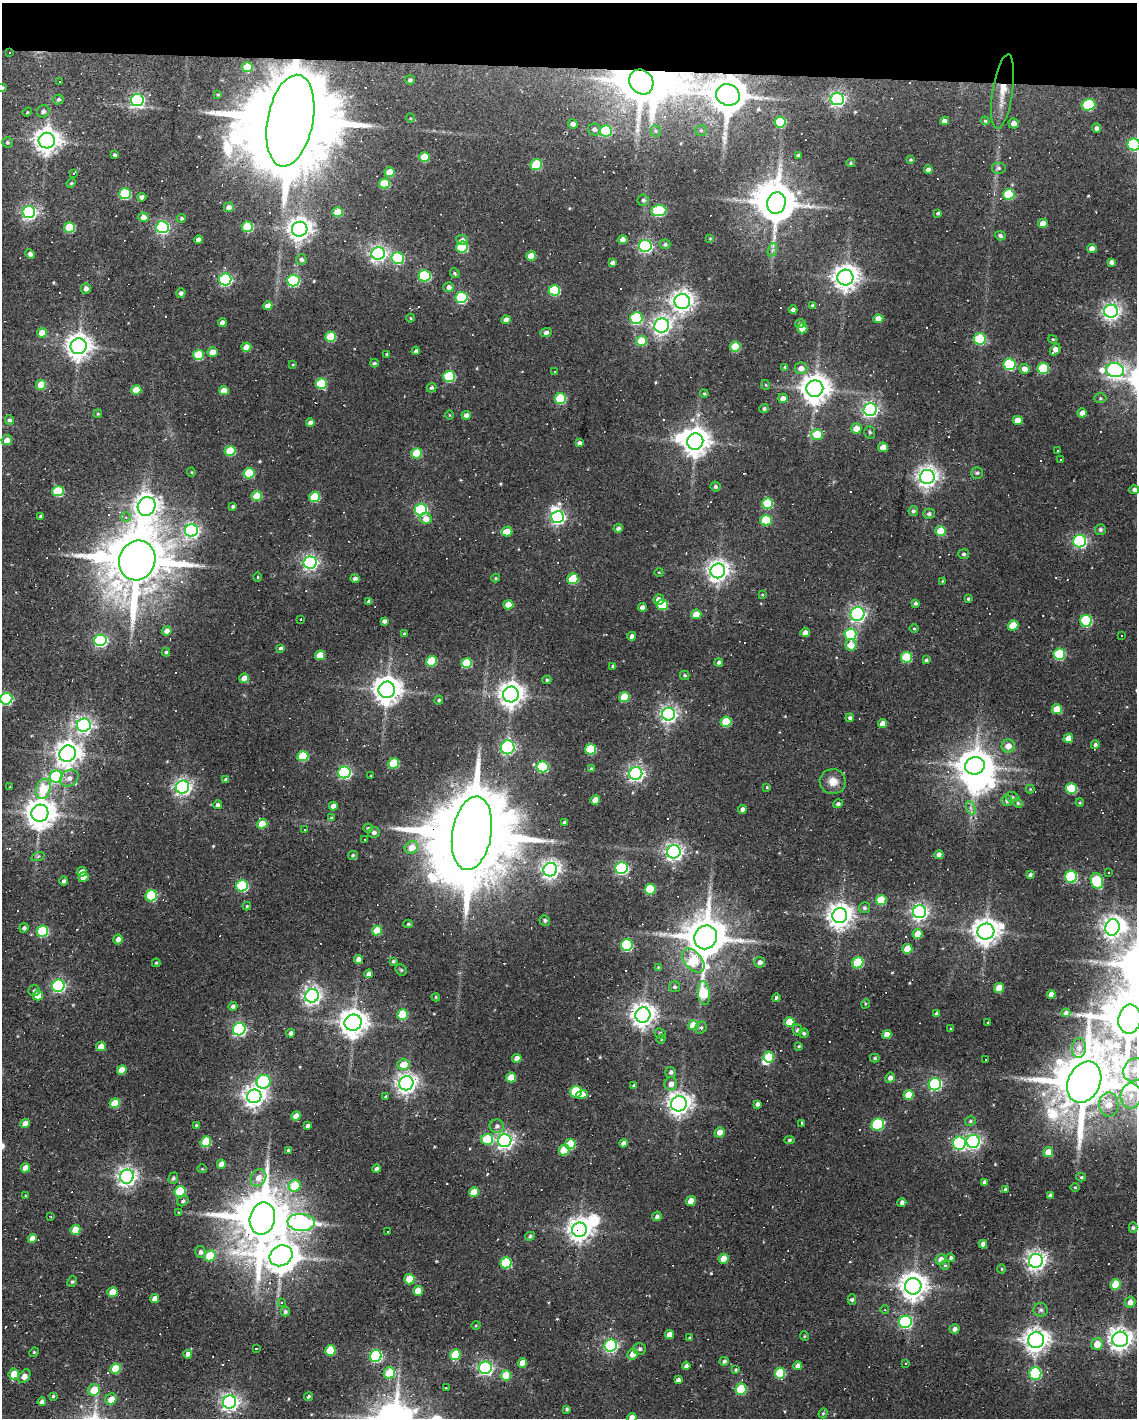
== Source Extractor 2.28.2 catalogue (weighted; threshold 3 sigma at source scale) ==
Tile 3 of 4 x 3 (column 3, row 1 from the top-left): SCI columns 2273-3407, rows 2937-4352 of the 4543 x 4566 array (HDU 1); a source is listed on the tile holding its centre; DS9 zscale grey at full resolution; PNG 1139 x 1420 px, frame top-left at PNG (2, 3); each listed source drawn as its Kron ellipse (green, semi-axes under 4 px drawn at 4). Shown black and unused: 5% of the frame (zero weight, under 2 of 3 exposures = <1% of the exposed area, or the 3 px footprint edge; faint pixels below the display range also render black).
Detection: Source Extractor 2.28.2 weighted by HDU 2 'WHT'; one run over the whole footprint, this tile lists its part. Background 0.08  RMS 0.0068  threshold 0.0304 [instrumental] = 3 sigma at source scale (4.5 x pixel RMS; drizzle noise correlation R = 1.50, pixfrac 1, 0.05/0.05 arcsec/px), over >= 5 px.
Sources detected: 585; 8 inside a brighter object's white glare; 60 cosmic-ray / hot-pixel residue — neither listed nor drawn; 1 inside a brighter listed object's ellipse — not listed separately; of the other 516, all 500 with FLUX_AUTO >= 0.526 (the completeness limit of this list) listed and drawn (16 fainter detections not listed), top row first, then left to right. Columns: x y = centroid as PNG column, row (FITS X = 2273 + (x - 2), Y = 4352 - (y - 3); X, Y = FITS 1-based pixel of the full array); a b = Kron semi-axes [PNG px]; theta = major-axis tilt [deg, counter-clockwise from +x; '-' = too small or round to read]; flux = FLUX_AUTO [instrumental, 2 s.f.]
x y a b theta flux
9 53 2 2 - 0.56
247 67 5 5 - 19
410 80 5 4 - 1.9
59 82 3 3 - 1.3
641 82 13 11 -51 2100
2 88 4 4 - 1.3
1003 92 37 10 81 14
218 95 3 3 - 0.81
728 95 12 10 -17 2100
837 99 6 6 - 210
58 100 5 5 - 1.3
137 100 6 6 - 130
1088 105 7 6 - 45
43 111 6 6 - 2.4
27 112 5 4 - 0.74
410 118 5 3 - 0.54
290 121 46 23 79 23000
944 121 4 4 - 3.3
985 121 4 4 - 0.81
780 122 6 5 - 43
1014 123 5 5 - 3.6
573 124 5 4 - 3.4
1097 128 4 4 - 2.3
594 129 6 6 - 2.5
701 130 6 5 - 1.1
606 131 6 5 - 52
656 131 6 5 - 1.3
47 141 8 8 - 650
7 142 5 5 - 1.2
1134 145 6 6 - 110
114 155 3 3 - 1.2
798 155 4 3 - 1.3
424 157 5 5 - 20
910 160 3 3 - 0.84
851 163 4 4 - 0.9
536 165 6 5 - 33
999 168 7 6 - 1.6
928 170 4 4 - 2.7
390 172 5 5 - 14
73 174 4 3 - 3.9
71 183 5 4 - 0.94
384 183 5 5 - 23
125 194 6 5 - 56
1009 194 6 5 - 36
142 197 4 4 - 2.7
643 200 6 5 - 1.5
776 203 11 9 73 2100
229 207 5 5 - 4.1
659 211 7 5 2 66
29 212 6 6 - 180
338 212 5 5 - 18
938 213 4 3 - 1.4
143 217 5 5 - 4.7
182 218 4 4 - 1.1
1043 224 5 4 - 6.8
70 227 5 5 - 31
162 227 6 6 - 140
247 227 5 5 - 33
300 229 8 7 - 530
1000 236 5 4 - 1.7
710 239 4 3 - 0.53
198 240 4 4 - 3.9
462 240 6 5 - 3.2
623 240 4 4 - 4.9
665 244 5 5 - 1.4
645 246 6 6 - 140
462 247 6 5 - 49
1092 248 5 4 - 3.9
772 250 7 4 71 1.5
378 253 7 6 - 270
30 254 5 4 - 2.9
531 256 5 5 - 10
398 258 6 5 - 69
301 259 5 5 - 2
1111 262 4 4 - 2.5
613 263 4 4 - 2.4
455 273 5 4 - 0.86
425 276 6 5 - 69
845 277 8 8 - 690
225 279 6 6 - 130
293 281 6 6 - 83
449 287 5 5 - 2.7
86 289 5 5 - 3.1
554 290 6 5 - 45
181 293 4 4 - 2.2
462 297 6 5 - 66
682 301 7 7 - 470
813 305 4 3 - 1.2
268 306 5 4 - 4.8
793 310 4 4 - 2.6
1111 311 7 6 - 310
410 318 4 3 - 0.61
636 318 6 6 - 60
878 319 5 4 - 7.7
506 320 4 4 - 3.9
222 323 4 4 - 3.6
800 324 5 4 - 2.5
662 325 7 7 - 340
802 328 5 5 - 7.6
546 332 6 4 20 2.4
42 333 5 4 - 10
331 337 5 5 - 28
980 339 6 6 - 44
1053 339 5 3 - 0.67
641 341 5 5 - 21
79 346 8 8 - 670
246 347 5 4 - 7.4
735 347 5 5 - 25
1055 350 6 4 50 5.1
416 351 4 3 - 1.6
213 352 5 4 - 6.3
387 354 3 3 - 0.84
198 355 5 5 - 30
374 363 4 3 - 1.1
1009 364 6 6 - 65
293 365 4 3 - 0.64
785 367 4 3 - 0.99
801 368 6 6 - 4.4
1024 369 5 5 - 3.8
1043 369 5 5 - 40
1115 370 9 7 -8 220
554 371 3 3 - 0.6
449 376 6 5 - 51
321 384 5 5 - 34
41 385 5 5 - 19
766 385 5 3 - 0.56
431 388 5 4 - 1.5
815 389 8 8 - 950
136 390 5 4 - 13
224 391 5 4 - 9.4
704 394 4 3 - 0.89
560 398 5 5 - 39
783 398 5 4 - 4.8
1100 398 6 5 - 1.1
764 409 5 4 - 1.5
870 410 6 6 - 210
1082 413 5 4 - 4.3
98 414 4 3 - 0.93
449 415 5 3 - 0.56
466 415 5 4 - 3.1
9 420 5 4 - 1.5
1018 420 5 4 - 7.6
310 423 4 4 - 4
856 428 5 5 - 7.9
870 432 6 5 - 1.3
817 434 6 5 - 18
7 440 5 5 - 4.4
695 442 8 8 - 880
579 443 4 4 - 2.1
883 447 5 4 - 6.3
230 451 5 5 - 29
1057 451 3 3 - 5
417 453 5 5 - 25
1060 459 3 3 - 3.7
191 472 4 4 - 0.7
249 473 5 5 - 34
977 473 6 5 - 1.2
927 477 7 7 - 440
715 487 5 5 - 1.4
1134 490 5 4 - 2.5
58 491 5 5 - 39
257 496 5 5 - 17
314 497 5 5 - 30
768 503 5 5 - 36
147 506 9 8 - 600
233 506 4 3 - 1.3
421 510 6 6 - 98
913 511 5 5 - 1.5
929 514 6 5 - 1.8
41 516 4 3 - 1.8
126 517 5 4 - 1.6
557 517 6 6 - 170
426 519 6 5 - 5.4
766 520 5 5 - 38
618 528 4 4 - 2.1
1100 529 5 5 - 1.7
191 530 6 6 - 200
507 531 5 5 - 10
941 531 5 5 - 16
1080 541 6 6 - 140
964 554 5 5 - 1.3
137 560 20 18 69 6700
310 562 6 6 - 200
718 571 7 7 - 470
659 572 4 3 - 0.53
258 577 4 3 - 0.61
355 578 4 4 - 2.3
496 578 4 4 - 0.64
573 579 6 5 - 24
942 581 4 3 - 0.6
762 595 4 4 - 0.67
659 599 5 5 - 4.3
968 599 4 3 - 0.8
369 602 4 3 - 1.9
915 603 4 3 - 1.4
508 605 5 4 - 9.9
662 605 5 5 - 29
642 607 4 4 - 3
696 614 5 5 - 8.9
857 614 7 7 - 200
301 619 3 2 - 1.4
384 621 4 4 - 2.2
1086 621 6 6 - 59
1013 625 5 5 - 17
914 628 5 3 - 0.69
167 631 5 4 - 3.7
805 633 4 4 - 3.9
404 634 4 3 - 1.1
850 634 6 6 - 54
1121 635 3 3 - 1.1
632 636 4 4 - 2.7
100 640 6 6 - 120
851 645 6 5 - 8.2
280 648 4 3 - 1.1
166 652 4 3 - 1.1
1059 654 6 5 - 50
320 655 5 4 - 12
907 657 5 5 - 34
926 660 4 4 - 1.3
431 661 5 5 - 33
719 662 4 4 - 1.8
467 663 5 5 - 31
613 666 4 3 - 1.3
685 675 5 5 - 1.1
244 678 5 4 - 5.5
547 680 4 4 - 1
387 690 8 8 - 870
511 694 8 7 - 660
624 697 5 5 - 22
6 699 6 6 - 87
439 700 4 4 - 1.2
1057 709 5 5 - 15
668 714 6 6 - 260
850 718 4 4 - 1.7
726 722 5 5 - 27
882 723 4 4 - 4.8
84 725 7 6 - 230
1068 738 5 4 - 7.4
1095 745 4 4 - 1.4
1008 746 6 6 - 6
508 747 7 6 - 120
590 749 5 5 - 34
68 754 8 8 - 630
303 756 5 5 - 30
394 763 5 5 - 30
975 766 10 8 16 1300
543 767 6 5 - 53
591 769 4 3 - 1.3
344 772 6 6 - 120
636 773 6 6 - 230
371 776 3 3 - 0.77
56 777 6 6 - 76
69 778 10 8 34 4.4
226 780 4 4 - 2.2
833 781 13 12 - 7
10 787 4 3 - 0.6
182 787 7 6 - 270
767 787 4 3 - 0.66
1071 788 5 5 - 33
43 789 10 7 73 21
1030 789 4 4 - 0.56
1012 797 6 5 - 1.1
595 800 5 4 - 11
1007 801 5 5 - 1.6
1018 803 5 4 - 0.87
1080 803 4 3 - 0.78
838 804 5 4 - 1.6
218 805 4 4 - 2.1
333 806 4 4 - 4
971 808 7 4 -70 1.8
743 809 4 4 - 2.8
40 813 8 8 - 1000
331 818 4 4 - 0.67
565 822 4 3 - 1.6
262 824 5 4 - 15
368 828 4 4 - 0.91
304 830 3 2 - 0.66
374 832 6 5 - 2.5
472 833 37 19 80 17000
365 840 3 3 - 2.9
411 847 7 6 - 8.3
674 852 7 6 - 290
353 855 5 4 - 0.95
939 855 4 4 - 3.7
38 856 7 4 20 1.1
621 868 6 6 - 130
550 870 7 6 - 370
82 872 5 4 - 5.8
1108 872 3 2 - 0.84
1030 875 4 3 - 1.5
83 877 5 4 - 5.8
1071 877 6 6 - 64
64 881 4 4 - 1.6
1097 881 8 6 -66 50
242 886 6 5 - 74
650 889 5 5 - 26
151 896 6 5 - 50
881 900 5 5 - 21
247 906 4 4 - 0.83
864 908 5 5 - 1.5
920 912 6 6 - 260
840 916 7 7 - 720
545 920 5 5 - 1.4
408 924 5 4 - 0.78
1113 927 8 7 - 450
24 928 5 4 - 1.8
377 930 5 4 - 17
42 931 6 5 - 54
986 931 8 8 - 760
918 934 5 5 - 9.2
706 937 12 11 - 2700
118 939 5 4 - 3.7
627 945 6 6 - 74
907 949 5 5 - 15
358 959 5 4 - 3.8
693 960 14 8 -49 33
393 961 4 3 - 1.2
760 962 5 5 - 2.5
156 963 4 4 - 0.77
858 963 6 5 - 37
658 967 4 4 - 0.57
401 970 6 5 - 0.88
369 974 4 4 - 3
58 986 6 6 - 130
674 987 5 5 - 1.5
999 988 5 5 - 13
34 990 6 5 - 1.2
704 993 12 6 -84 32
1051 994 4 4 - 4.4
38 995 5 5 - 11
312 996 7 6 - 310
436 997 4 3 - 0.85
776 998 4 3 - 1.3
865 1004 5 3 - 0.69
233 1006 4 4 - 2
1066 1013 4 4 - 1.6
402 1014 5 5 - 24
937 1014 4 4 - 2.6
643 1015 8 7 - 590
1130 1019 15 11 81 4000
789 1022 5 5 - 16
353 1023 8 8 - 880
988 1023 3 3 - 0.66
693 1025 5 5 - 14
701 1028 6 5 - 1.4
239 1029 6 6 - 150
951 1029 3 3 - 0.78
797 1030 5 5 - 1.5
291 1033 4 4 - 2.3
660 1033 5 5 - 1.3
804 1033 5 4 - 1.1
887 1034 5 4 - 5.5
661 1039 5 4 - 0.76
101 1046 5 4 - 7.2
799 1046 3 3 - 0.81
1079 1048 10 7 89 3.4
769 1057 5 5 - 29
517 1058 5 4 - 5.6
875 1058 5 4 - 1.1
985 1060 3 2 - 0.57
403 1064 6 5 - 11
122 1070 5 4 - 8.6
1134 1070 12 10 53 9.3
671 1072 5 5 - 1.9
511 1077 5 5 - 14
890 1078 5 4 - 3.3
264 1082 7 6 - 73
1084 1082 21 16 64 5600
406 1083 7 7 - 440
671 1084 6 6 - 4.4
935 1084 6 6 - 130
634 1086 4 3 - 1.8
576 1092 6 5 - 43
582 1094 6 4 18 4.2
908 1095 5 5 - 14
254 1096 7 7 - 530
1131 1096 12 10 87 9.5
386 1097 3 3 - 1.4
115 1103 5 5 - 20
679 1104 8 7 - 540
757 1104 4 3 - 2.2
1109 1104 12 9 -89 10
296 1116 5 4 - 7
970 1121 5 4 - 1.2
25 1123 5 4 - 4.5
801 1123 3 3 - 11
197 1125 4 3 - 1.4
878 1125 6 6 - 55
307 1126 4 3 - 1.9
497 1126 7 6 - 2.6
719 1132 5 4 - 5.2
487 1139 6 5 - 27
789 1140 5 4 - 1.1
505 1141 7 6 - 280
973 1141 6 6 - 180
206 1142 5 5 - 28
624 1143 4 4 - 3
959 1143 6 6 - 120
570 1144 5 5 - 24
288 1150 3 3 - 0.85
564 1150 5 5 - 22
1048 1152 5 5 - 8.7
221 1164 5 4 - 6.4
25 1168 5 4 - 6.6
202 1169 4 4 - 0.69
377 1169 4 4 - 2.5
127 1177 7 6 - 370
1081 1177 5 4 - 0.95
173 1178 5 5 - 1.5
258 1178 9 7 56 5.6
984 1182 4 3 - 1.9
295 1186 6 5 - 22
1075 1187 5 3 - 0.63
1005 1190 4 4 - 1.4
180 1191 5 5 - 42
474 1192 5 5 - 14
26 1196 4 3 - 0.88
1050 1196 4 4 - 2.4
183 1201 6 5 - 1.6
691 1201 5 4 - 8.9
902 1202 4 4 - 2
178 1212 3 3 - 0.67
51 1216 3 2 - 0.72
657 1216 5 4 - 2
262 1219 16 12 78 4800
301 1222 14 8 -3 150
1133 1228 5 4 - 1.2
75 1230 5 5 - 14
580 1230 7 7 - 580
388 1232 3 3 - 4
530 1236 5 4 - 1.3
32 1238 5 4 - 5.7
983 1244 4 4 - 3.3
200 1252 6 5 - 2.2
210 1256 6 5 - 25
281 1256 12 10 30 1500
951 1258 4 4 - 1.2
724 1259 5 5 - 9.8
941 1260 5 5 - 5.2
1036 1261 7 7 - 380
506 1263 6 5 - 47
945 1265 5 4 - 0.84
1002 1269 4 3 - 0.66
409 1279 5 5 - 16
72 1282 6 4 61 1.1
1115 1284 5 5 - 18
913 1286 8 8 - 810
418 1291 5 4 - 11
113 1292 5 5 - 13
155 1299 4 4 - 4.7
852 1299 5 4 - 1.4
1130 1302 6 5 - 4.4
281 1303 3 3 - 3.2
885 1310 4 3 - 0.58
1041 1310 7 7 - 2.1
285 1312 5 4 - 1.6
905 1322 6 6 - 94
476 1325 4 3 - 0.58
955 1329 5 4 - 2.7
669 1334 5 4 - 5.7
804 1336 5 3 - 0.6
690 1338 4 3 - 1
1120 1339 8 7 - 550
1036 1340 8 8 - 620
1097 1344 6 5 - 9.5
611 1345 6 6 - 150
256 1348 3 3 - 0.98
640 1349 6 6 - 1.6
330 1350 5 5 - 22
34 1352 5 4 - 0.66
188 1354 4 4 - 4.4
633 1354 5 5 - 6.1
455 1355 5 5 - 24
376 1356 6 5 - 96
724 1361 5 4 - 1.6
522 1363 5 4 - 6.9
905 1363 3 3 - 3.7
686 1366 4 4 - 2.4
798 1366 4 4 - 3.4
485 1368 6 6 - 180
116 1369 5 5 - 23
736 1370 4 4 - 1.1
389 1373 6 5 - 23
780 1373 5 5 - 32
1035 1373 6 6 - 70
14 1374 5 5 - 11
24 1376 8 5 52 5.1
506 1376 5 5 - 18
678 1380 4 4 - 2.6
446 1388 2 2 - 0.82
741 1389 5 5 - 35
94 1390 6 6 - 14
53 1396 4 4 - 0.95
309 1396 5 4 - 0.96
111 1399 6 5 - 7
42 1402 4 4 - 2.9
230 1402 7 6 - 320
566 1409 3 3 - 1.1
823 1413 5 4 - 0.84
632 1418 5 4 - 5.7
Overlapping masked pixels (flux is a lower limit): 6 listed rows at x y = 641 82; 1003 92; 728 95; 290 121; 472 833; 580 1230
Isophote crosses this tile's border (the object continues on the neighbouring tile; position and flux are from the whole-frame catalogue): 8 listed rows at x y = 2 88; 1134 145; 1115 370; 1134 490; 6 699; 1130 1019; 1134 1070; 632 1418